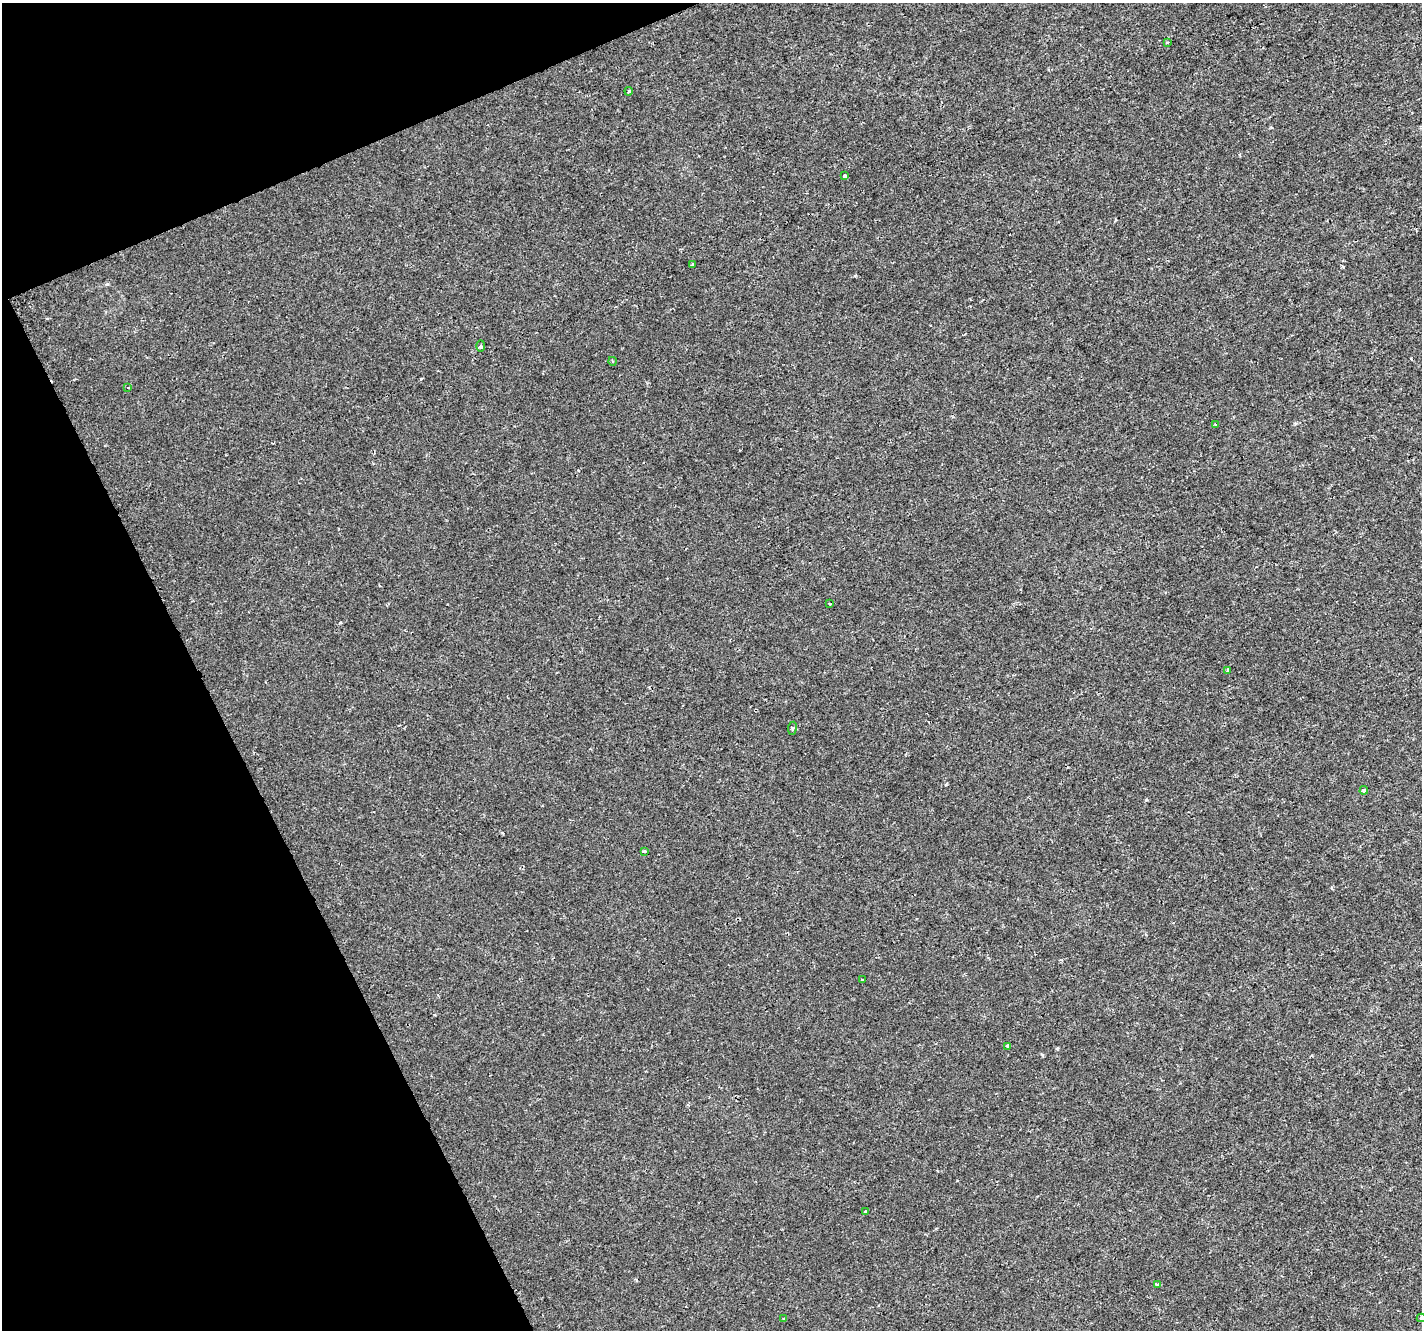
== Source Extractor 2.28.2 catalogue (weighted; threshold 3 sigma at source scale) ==
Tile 5 of 4 x 4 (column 1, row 2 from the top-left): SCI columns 1-1420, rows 2746-4073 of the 5683 x 5550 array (HDU 1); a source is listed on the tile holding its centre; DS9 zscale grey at full resolution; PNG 1424 x 1332 px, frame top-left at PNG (2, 3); each listed source drawn as its Kron ellipse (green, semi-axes under 4 px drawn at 4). Shown black and unused: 20% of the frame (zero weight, under 2 of 3 exposures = <1% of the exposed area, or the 3 px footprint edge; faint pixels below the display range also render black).
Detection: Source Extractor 2.28.2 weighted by HDU 2 'WHT'; one run over the whole footprint, this tile lists its part. Background -2.55e-04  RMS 0.0022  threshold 0.00974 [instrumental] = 3 sigma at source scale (4.5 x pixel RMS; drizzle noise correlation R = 1.50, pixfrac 1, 0.0396/0.0396 arcsec/px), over >= 5 px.
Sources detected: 19; all 19 listed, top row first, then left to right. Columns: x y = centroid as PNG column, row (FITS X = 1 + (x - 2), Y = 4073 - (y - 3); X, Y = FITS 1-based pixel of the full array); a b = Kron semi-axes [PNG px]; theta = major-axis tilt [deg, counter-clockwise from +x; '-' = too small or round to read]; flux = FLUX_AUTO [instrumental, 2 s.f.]
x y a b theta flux
1167 43 3 2 - 0.22
629 91 4 3 - 0.74
845 176 3 3 - 1.1
693 264 3 3 - 1.1
481 346 6 4 88 0.28
612 361 4 3 - 0.18
128 388 3 2 - 0.18
1216 424 4 3 - 0.19
830 604 3 2 - 0.24
1228 670 4 3 - 0.62
792 728 6 3 82 0.29
1364 790 4 4 - 0.51
644 851 4 3 - 0.34
862 979 3 2 - 0.24
1008 1046 3 3 - 1.3
865 1211 3 2 - 0.23
1157 1285 3 3 - 0.49
1421 1318 5 3 - 0.95
784 1319 4 4 - 0.23
Isophote crosses this tile's border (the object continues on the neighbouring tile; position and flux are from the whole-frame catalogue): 1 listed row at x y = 1421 1318